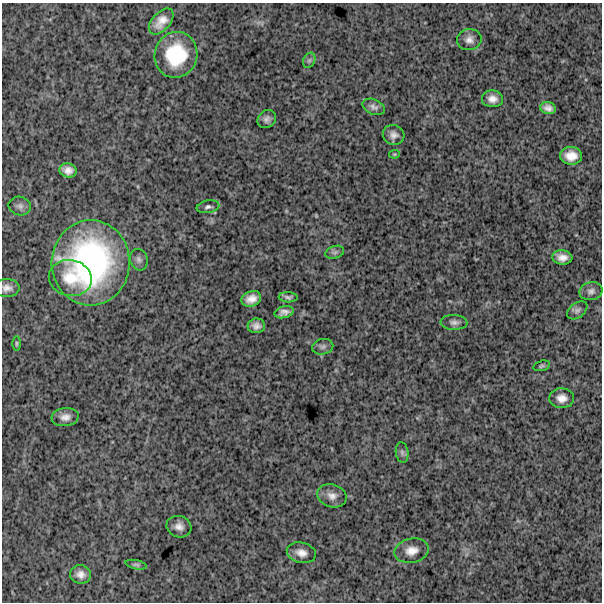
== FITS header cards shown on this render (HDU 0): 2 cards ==
NAXIS1  =                  600
NAXIS2  =                  600

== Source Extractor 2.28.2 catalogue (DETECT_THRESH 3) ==
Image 600 x 600 px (HDU 0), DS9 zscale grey, 1 PNG px = 1 image px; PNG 604 x 604 px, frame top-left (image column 1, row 600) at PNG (2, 3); each listed source drawn as its Kron ellipse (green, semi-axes under 4 px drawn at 4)
Background 1780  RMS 260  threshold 789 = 3 sigma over >= 5 px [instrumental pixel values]
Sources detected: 39; all 39 listed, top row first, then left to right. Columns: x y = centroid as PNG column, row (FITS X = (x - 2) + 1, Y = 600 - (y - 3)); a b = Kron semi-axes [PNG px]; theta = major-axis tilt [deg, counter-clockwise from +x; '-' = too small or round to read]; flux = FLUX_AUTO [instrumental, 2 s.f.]
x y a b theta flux
161 21 15 9 49 2.1e+05
469 40 12 10 11 1.2e+05
176 55 23 21 75 9.3e+05
309 60 8 6 68 4.6e+04
492 99 10 8 -3 1.3e+05
374 107 12 7 -23 7.5e+04
548 108 8 6 -14 9.3e+04
267 119 10 8 44 8.1e+04
394 135 11 10 - 1.0e+05
395 154 5 4 - 1.9e+04
571 156 11 9 -2 2.2e+05
68 170 9 7 -16 1.2e+05
20 206 11 9 -11 7.3e+04
208 207 11 6 11 5.5e+04
335 252 9 6 18 4.7e+04
562 257 10 7 -6 1.3e+05
139 260 11 9 -72 7.5e+04
91 263 43 39 87 3.9e+06
70 278 21 18 -11 4.3e+05
7 288 12 9 0 1.1e+05
591 291 12 9 13 8.2e+04
288 297 9 5 -3 4.7e+04
251 299 10 7 21 1.5e+05
577 310 11 7 37 6.3e+04
284 312 9 5 15 9.0e+04
454 322 13 7 -2 8.2e+04
256 326 8 7 - 9.1e+04
16 343 7 3 90 2.4e+04
323 347 11 7 12 6.6e+04
542 366 8 5 13 3.5e+04
562 398 12 10 -1 1.5e+05
65 417 13 9 6 1.3e+05
402 453 10 6 -83 5.4e+04
332 496 15 11 -18 1.4e+05
179 527 12 10 -19 1.3e+05
412 551 17 12 12 1.9e+05
301 553 15 10 -14 1.5e+05
136 565 11 4 -12 4.2e+04
81 574 10 9 - 1.2e+05